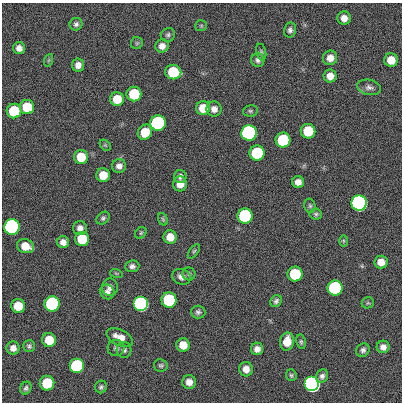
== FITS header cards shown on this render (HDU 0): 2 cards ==
NAXIS1  =                  400
NAXIS2  =                  400

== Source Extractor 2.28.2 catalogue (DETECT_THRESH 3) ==
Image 400 x 400 px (HDU 0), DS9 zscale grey, 1 PNG px = 1 image px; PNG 404 x 404 px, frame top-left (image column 1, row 400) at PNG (2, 3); each listed source drawn as its Kron ellipse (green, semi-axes under 4 px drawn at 4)
Background 0.947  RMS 33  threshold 100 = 3 sigma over >= 5 px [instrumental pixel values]
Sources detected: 90; all 90 listed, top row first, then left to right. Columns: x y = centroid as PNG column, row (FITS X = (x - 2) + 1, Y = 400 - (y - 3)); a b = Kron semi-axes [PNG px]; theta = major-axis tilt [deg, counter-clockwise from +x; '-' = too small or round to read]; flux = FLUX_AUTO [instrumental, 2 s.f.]
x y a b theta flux
344 18 6 6 - 1.6e+04
76 24 6 6 - 6.0e+03
201 26 6 5 - 3.3e+03
290 30 7 6 - 7.0e+03
168 35 7 6 - 5.3e+03
137 43 6 6 - 3.9e+03
162 46 7 6 - 1.3e+04
19 48 6 6 - 1.1e+04
261 52 8 5 -76 4.6e+03
330 58 7 7 - 1.9e+04
49 60 6 4 70 3.3e+03
258 60 7 6 - 7.4e+03
391 60 7 6 - 3.2e+04
78 65 6 6 - 1.4e+04
173 72 8 7 - 1.2e+05
330 76 6 6 - 1.9e+04
369 87 12 7 -12 9.8e+03
134 94 7 7 - 1.2e+05
117 99 7 6 - 4.6e+04
27 107 7 7 - 7.2e+04
203 108 7 7 - 3.9e+04
214 109 7 7 - 1.3e+04
14 111 7 7 - 1.2e+05
250 111 7 5 13 4.0e+03
158 123 7 7 - 1.0e+06
308 131 7 7 - 9.0e+04
145 132 8 7 - 4.9e+04
249 133 7 7 - 3.5e+06
283 140 7 7 - 2.1e+05
105 145 6 4 -45 2.9e+03
257 153 7 7 - 2.1e+05
81 157 7 7 - 5.7e+04
119 166 7 7 - 1.1e+04
103 175 7 7 - 3.5e+04
180 176 6 6 - 7.3e+03
298 182 6 6 - 1.4e+04
180 184 7 7 - 2.3e+04
359 203 7 7 - 1.1e+07
310 206 7 5 -75 4.3e+03
316 214 6 5 - 4.5e+03
245 216 7 7 - 5.4e+05
103 218 7 5 44 5.3e+03
163 219 6 4 -69 3.4e+03
12 227 7 7 - 2.9e+06
80 228 7 7 - 1.2e+04
141 233 6 5 - 3.4e+03
170 237 6 6 - 2.8e+04
82 239 7 7 - 7.7e+04
343 241 6 4 -90 2.9e+03
63 242 6 6 - 1.2e+04
25 246 9 7 -19 3.7e+04
194 251 8 4 53 3.6e+03
381 262 6 6 - 2.0e+04
132 266 7 6 - 7.4e+03
116 273 6 4 -19 2.6e+03
189 274 6 6 - 4.7e+03
295 274 7 7 - 1.4e+05
181 277 9 7 -26 1.3e+04
110 287 9 8 - 1.0e+04
335 288 7 7 - 5.7e+05
107 292 7 7 - 9.4e+03
169 300 7 7 - 3.1e+05
276 301 6 5 - 6.2e+03
368 303 6 5 - 3.4e+03
52 304 8 7 - 6.1e+05
141 304 7 7 - 2.1e+06
18 306 7 7 - 5.0e+04
198 312 7 6 - 6.3e+03
120 337 14 8 -26 2.4e+04
49 340 7 7 - 4.8e+04
287 342 9 7 80 3.4e+04
301 342 7 5 -81 4.0e+03
183 345 7 6 - 2.9e+04
29 346 6 6 - 5.1e+03
383 347 6 6 - 1.1e+04
13 348 7 6 - 1.3e+04
116 348 8 8 - 6.8e+03
257 349 6 6 - 1.3e+04
124 350 8 7 - 7.0e+03
363 350 7 6 - 7.3e+03
161 365 7 6 - 4.4e+03
77 366 7 7 - 5.2e+05
246 369 7 7 - 1.7e+04
291 375 6 5 - 4.1e+03
322 376 7 6 - 7.4e+03
189 382 7 7 - 1.7e+04
47 383 7 7 - 9.9e+04
312 384 7 7 - 5.5e+06
101 387 6 6 - 5.4e+03
26 388 6 5 - 5.9e+03